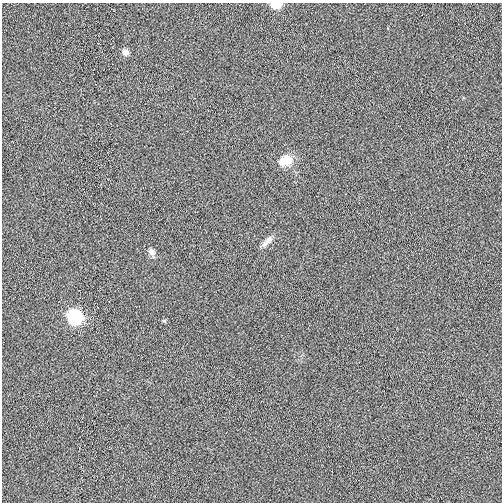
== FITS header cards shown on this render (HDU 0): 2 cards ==
NAXIS1  =                  500
NAXIS2  =                  500

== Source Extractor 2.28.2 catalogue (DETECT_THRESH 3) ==
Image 500 x 500 px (HDU 0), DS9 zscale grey, 1 PNG px = 1 image px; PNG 504 x 504 px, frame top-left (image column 1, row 500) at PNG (2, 3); no overlay
Background 7.94e-04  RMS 0.015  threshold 0.0447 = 3 sigma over >= 5 px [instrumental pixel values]
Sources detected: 7; all 7 listed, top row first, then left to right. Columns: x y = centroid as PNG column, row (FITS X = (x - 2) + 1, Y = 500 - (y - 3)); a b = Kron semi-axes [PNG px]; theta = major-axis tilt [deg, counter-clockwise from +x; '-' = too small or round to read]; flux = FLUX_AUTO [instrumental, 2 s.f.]
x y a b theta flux
276 4 7 5 -1 26
125 52 7 6 - 7
285 160 16 12 20 18
269 239 13 8 49 6
151 252 9 7 -61 4.8
75 316 8 8 - 170
164 321 5 4 - 1.3
At the frame edge (FLAGS 8, measured only in part): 1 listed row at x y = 276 4